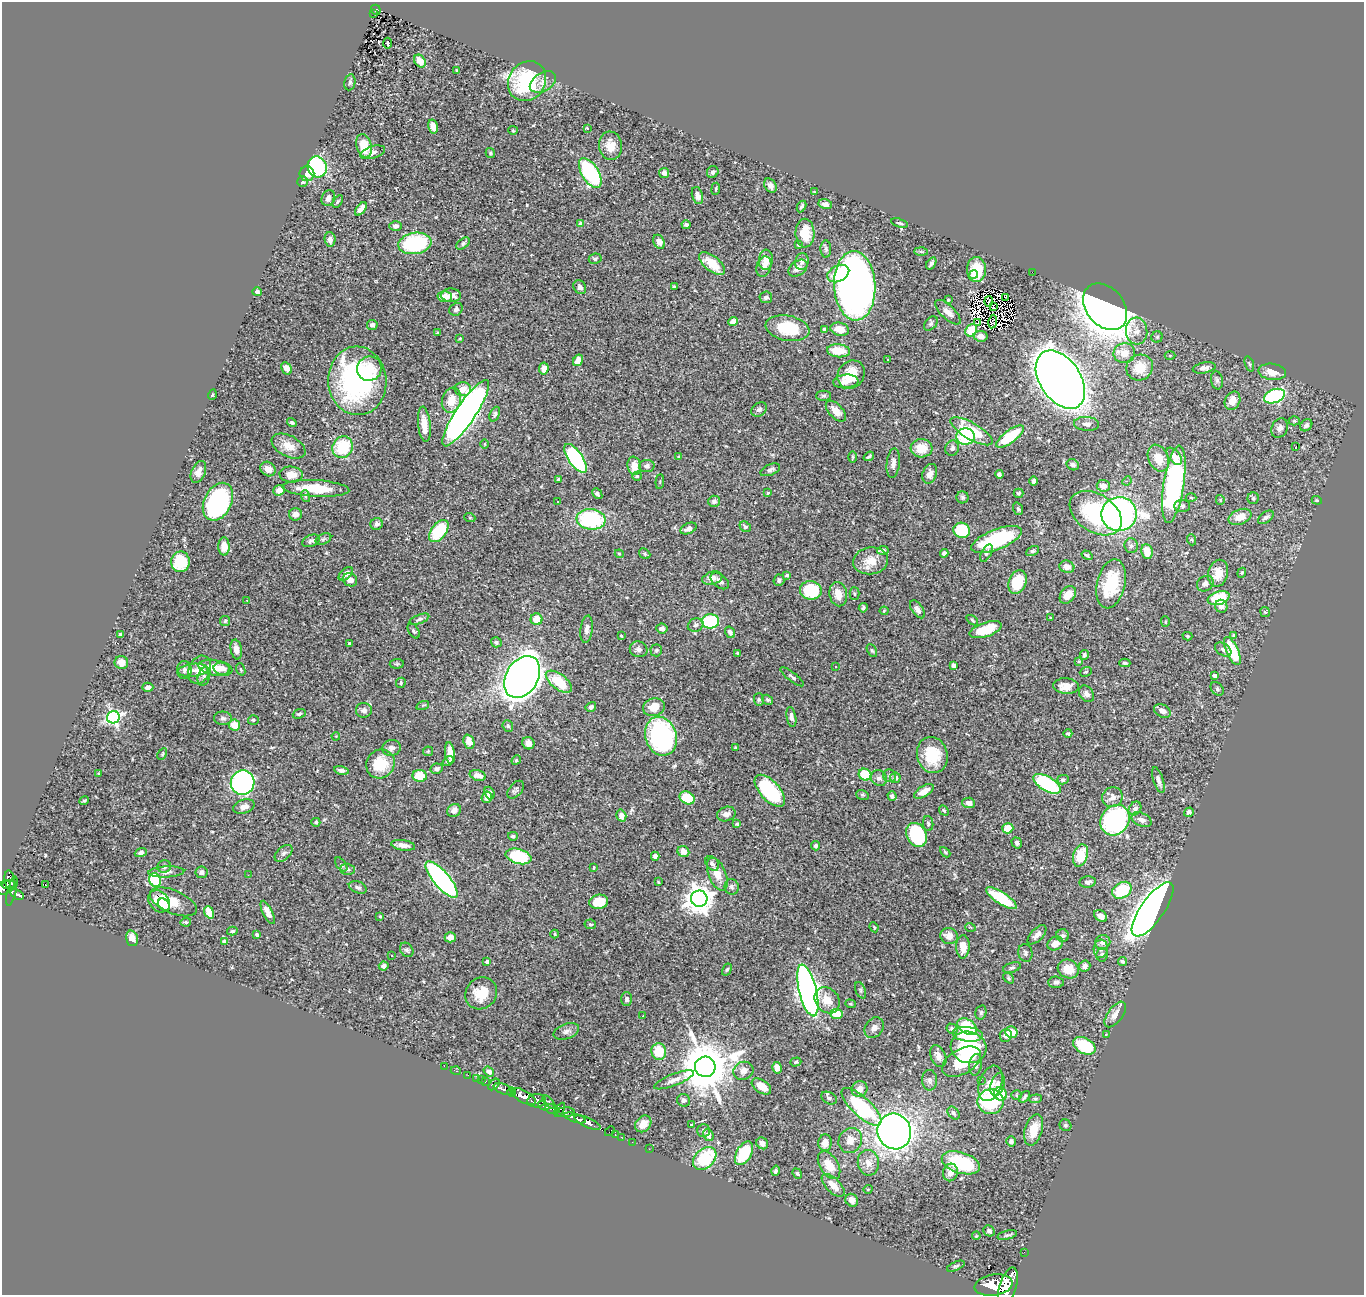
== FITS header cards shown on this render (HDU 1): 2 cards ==
NAXIS1  =                 1362
NAXIS2  =                 1293

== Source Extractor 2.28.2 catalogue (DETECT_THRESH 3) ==
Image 1362 x 1293 px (HDU 1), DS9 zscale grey, 1 PNG px = 1 image px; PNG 1366 x 1297 px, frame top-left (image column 1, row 1293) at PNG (2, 2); each listed source drawn as its Kron ellipse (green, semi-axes under 4 px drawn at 4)
Background 0.721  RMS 0.027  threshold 0.0821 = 3 sigma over >= 5 px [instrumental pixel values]
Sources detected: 525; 5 with non-positive FLUX_AUTO (blend fragments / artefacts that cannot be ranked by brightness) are neither listed nor drawn; of the other 520, the 500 brightest by FLUX_AUTO listed and drawn (20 fainter detections omitted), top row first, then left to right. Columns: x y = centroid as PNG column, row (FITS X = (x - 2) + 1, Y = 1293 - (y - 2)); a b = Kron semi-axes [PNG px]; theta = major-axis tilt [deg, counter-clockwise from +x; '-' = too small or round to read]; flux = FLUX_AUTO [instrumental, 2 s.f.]
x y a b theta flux
376 10 5 4 - 61
373 14 3 2 - 3.2
387 43 5 3 - 25
420 61 7 5 -54 13
457 70 3 3 - 1.9
527 81 21 18 54 160
350 82 8 5 80 4.3
543 82 14 9 31 14
433 126 7 4 -75 13
587 128 3 3 - 1.8
513 130 5 4 - 2.1
364 146 12 7 -73 40
610 146 14 11 -84 24
372 152 13 6 17 8.3
490 153 5 4 - 2.4
317 167 11 9 -65 210
713 172 6 5 - 5.8
590 173 16 8 -59 220
664 173 5 5 - 7
307 174 7 7 - 15
302 182 5 5 - 4.6
770 186 8 5 -56 7.5
716 189 6 3 82 2.1
815 192 4 3 - 1.8
697 195 9 5 -73 9.2
328 198 8 6 67 9.1
338 201 7 3 55 2.4
825 204 7 5 -12 7.5
802 206 6 3 62 3.7
361 209 8 4 52 12
900 223 9 4 -16 2.9
581 224 4 4 - 13
686 225 4 4 - 4.9
396 226 6 5 - 6.7
805 233 14 9 -88 39
330 239 7 5 -85 9.7
659 242 7 5 -61 8.8
415 243 16 10 9 160
463 243 8 4 39 3.5
798 245 3 2 - 1.8
826 249 8 5 -88 4
921 251 7 4 -2 3
595 259 6 5 - 3.9
766 260 10 7 86 15
802 261 8 6 79 7.6
931 263 7 4 56 4.8
712 264 15 7 -38 47
764 267 10 7 73 9.3
798 268 10 7 37 10
976 270 12 9 -90 55
1032 272 2 2 - 4
838 274 11 8 28 37
973 275 4 4 - 9.6
674 286 4 3 - 2
855 286 35 20 -87 1600
580 287 7 6 - 6
257 292 5 4 - 3.5
451 295 10 7 -1 19
445 297 7 5 2 19
766 297 6 5 - 5.5
1006 297 4 2 - 3.7
948 300 3 3 - 2.9
989 301 5 2 - 2.2
993 307 2 2 - 2.4
1105 307 26 18 -50 2000
456 309 7 6 - 5.9
948 312 16 7 -44 13
733 321 5 4 - 12
993 322 7 4 81 2.9
978 323 3 2 - 3.7
931 324 8 5 49 3.5
372 325 5 5 - 6.6
787 328 22 12 -10 78
824 329 4 3 - 3.1
840 329 9 6 -13 22
971 330 6 5 - 41
1137 331 13 10 -86 15
438 332 3 3 - 2.2
981 336 7 5 -8 11
1157 337 5 5 - 3
460 338 4 3 - 1.8
839 351 11 6 -5 38
1124 353 11 9 11 26
1170 355 5 3 - 2
578 360 6 4 59 15
888 360 3 2 - 1.8
1249 364 8 4 -72 2.8
287 368 6 5 - 12
544 368 6 5 - 14
1140 368 13 12 - 45
1204 368 11 5 10 9.4
369 369 12 12 - 26
1272 372 14 8 -8 19
851 374 15 12 51 41
1060 380 32 20 -56 3400
1217 380 9 6 -80 4.9
357 381 34 29 -86 340
846 381 13 7 5 12
463 389 8 7 - 22
212 395 5 3 - 1.8
824 396 7 5 0 3.5
1274 396 11 6 20 250
451 400 13 9 72 28
1233 401 9 7 63 23
759 409 8 6 34 5.2
836 411 13 7 -47 17
466 413 39 10 56 1400
495 414 8 5 67 4.4
1294 421 5 4 - 2.4
292 422 5 4 - 2.5
424 424 18 6 -83 28
1087 424 12 7 -3 8.3
1306 425 7 5 41 4.7
1280 428 10 8 60 8.1
971 431 24 8 -30 79
966 436 9 8 - 120
1010 437 16 6 36 83
485 444 4 3 - 1.5
288 446 18 10 -27 23
1296 446 3 3 - 28
343 447 11 10 - 82
921 448 11 9 2 34
952 448 8 6 67 6.8
869 456 5 3 - 3.2
1174 456 10 5 -50 14
679 457 3 3 - 1.4
853 457 6 4 -89 2.2
576 458 17 7 -55 250
1158 458 14 10 -66 29
893 463 15 6 83 9.6
1073 465 6 5 - 5.5
634 466 9 6 -81 21
647 466 8 6 3 7
268 469 8 6 -37 11
770 470 10 5 23 6.4
198 472 11 7 65 13
930 474 10 7 69 11
999 474 4 4 - 5.8
291 475 12 8 -5 21
637 476 5 4 - 2
558 479 3 3 - 2.4
1034 481 4 4 - 4.5
1127 481 5 4 - 2.5
660 482 7 3 85 1.9
1174 484 39 10 81 420
1103 486 6 6 - 13
316 488 33 8 -3 63
279 490 6 5 - 9.8
768 493 4 3 - 1.9
1019 493 5 4 - 3
597 494 6 4 -47 4.7
305 496 6 4 -71 3.1
962 497 6 6 - 3.9
1191 498 5 3 - 1.9
1253 498 6 5 - 3.3
1220 500 5 4 - 1.7
1317 500 5 4 - 2
714 501 6 5 - 4.3
218 502 20 13 63 270
558 502 3 2 - 2.4
1182 506 8 6 0 4.9
1018 509 6 4 -70 3.2
1096 513 28 19 -33 210
295 514 6 6 - 10
1119 514 18 16 10 650
1240 517 12 7 21 20
1266 517 9 5 37 4.9
470 518 5 3 - 1.6
591 519 14 10 -6 170
377 524 6 6 - 6
745 527 6 5 - 3.5
689 528 8 5 24 9.3
962 530 8 7 - 97
439 531 13 7 53 92
323 539 8 5 27 4
996 540 27 10 21 150
1192 540 5 3 - 2.1
311 541 9 5 23 5
224 546 9 5 -88 18
1131 546 7 6 - 5.6
883 550 6 4 6 5
1032 551 7 4 26 3
1147 552 8 5 -82 29
944 553 4 4 - 6.5
986 553 9 5 60 4.5
619 554 4 4 - 2.1
645 554 6 4 -36 2.7
1087 555 6 4 -32 3.9
871 561 17 13 8 30
180 562 10 9 - 66
1067 567 7 6 - 14
1218 573 14 10 76 27
1242 573 5 4 - 2.4
346 574 8 5 42 7.6
787 575 4 3 - 4
712 578 10 6 16 12
350 580 7 6 - 12
779 580 6 5 - 4.3
720 581 10 6 -39 9.1
1017 582 12 8 69 60
1111 584 25 14 77 86
1205 584 9 7 36 7.8
811 590 11 9 -7 93
855 593 6 5 - 3
838 594 12 9 -79 22
1068 595 10 7 51 22
1219 598 11 6 18 79
247 600 3 3 - 2.2
1221 606 6 6 - 12
863 608 5 4 - 3.9
917 609 10 5 -54 7.7
884 611 4 4 - 1.8
1265 612 5 4 - 2.9
1050 618 3 3 - 1.6
419 619 11 4 21 4.8
536 619 6 6 - 31
972 620 7 3 -37 2.5
225 621 5 5 - 3
710 621 8 7 - 130
1165 622 5 4 - 2
696 625 8 6 24 5.3
587 629 14 6 83 9.2
662 629 6 5 - 8.1
986 630 17 7 18 47
414 631 8 5 -59 2.9
730 632 6 4 -57 7.4
121 634 3 3 - 3.3
621 636 3 2 - 1.9
1187 636 5 4 - 2.8
1234 636 4 4 - 2.7
496 642 5 5 - 3.7
350 643 3 3 - 3.8
639 649 9 7 -20 7.7
1223 649 9 6 -34 5.4
236 650 10 5 -79 11
656 650 6 6 - 3.6
872 650 7 4 -62 2.9
1232 651 15 6 -66 82
738 653 3 3 - 2.7
1084 655 5 4 - 3.7
1079 661 3 3 - 2
121 662 7 6 - 18
1125 663 5 4 - 3.5
397 664 7 5 6 2.5
954 665 4 3 - 6
836 666 3 3 - 2.5
215 668 17 7 -10 33
222 669 8 6 -12 12
241 669 6 4 -69 2.3
184 670 9 7 88 7.4
193 670 15 6 7 12
199 670 15 11 64 26
1086 672 6 4 19 2.4
1214 676 4 4 - 8.4
204 677 10 6 74 6.1
522 677 22 16 59 2300
792 677 14 4 -38 4.4
559 682 15 7 -38 73
401 683 5 5 - 3
1066 686 13 8 -5 17
148 687 5 4 - 13
1217 689 7 5 -48 4.2
1086 694 9 6 -53 7.1
759 699 6 5 - 2.9
768 700 6 4 -32 3.2
423 705 6 4 19 3
591 707 5 4 - 6.4
654 707 11 9 19 26
364 710 8 7 - 6.9
1162 711 9 6 -31 12
299 714 6 4 21 3.4
113 717 6 6 - 450
791 717 10 4 -80 6.9
223 718 9 6 -3 5.7
253 720 5 4 - 2.8
234 725 6 5 - 28
508 726 6 5 - 3.8
1068 733 4 3 - 3
336 736 4 3 - 1.7
661 736 20 15 -72 380
469 742 7 5 -70 21
528 743 6 6 - 11
736 747 4 2 - 2
391 748 9 8 - 8
428 751 5 5 - 2.4
450 753 11 5 -83 17
162 754 6 4 61 2.5
932 755 18 15 -75 66
516 760 5 4 - 2.1
448 761 6 4 37 3.6
380 764 15 14 - 58
437 769 6 5 - 6.1
341 770 7 4 -12 6.8
99 773 3 2 - 1.5
478 775 8 5 -16 13
865 775 6 5 - 54
420 776 7 6 - 43
889 776 6 6 - 3.8
879 778 8 7 - 6.7
895 778 5 5 - 5.9
1063 780 5 5 - 4.9
1158 780 13 5 -73 7.8
243 783 12 11 - 440
1047 784 15 7 -30 170
516 790 10 6 49 5
770 791 20 9 -47 160
924 791 11 5 31 15
489 793 6 5 - 7.5
862 795 6 5 - 2.6
892 796 5 4 - 5.1
487 797 6 5 - 14
1112 797 10 10 - 12
687 798 8 6 -29 60
84 800 5 4 - 2.4
969 803 6 5 - 8.8
244 807 11 7 17 11
1135 808 7 5 54 7.2
454 810 7 6 - 11
944 810 5 4 - 2.8
1189 812 5 4 - 5.8
726 814 9 7 19 10
621 816 6 5 - 11
1115 820 16 14 53 340
1141 820 10 6 -27 10
316 822 4 4 - 2.9
737 824 4 4 - 2.8
928 824 7 5 -85 4
1008 828 5 5 - 40
917 835 12 10 -63 150
513 836 5 4 - 4.5
1017 843 6 5 - 5.7
403 845 12 5 -9 13
816 846 5 4 - 4.4
683 851 6 5 - 15
945 852 6 3 -45 2.2
141 853 6 4 21 5
284 853 10 6 42 6.5
1080 855 11 7 72 50
519 856 13 7 -15 110
655 856 4 4 - 5.6
712 863 8 6 -50 6.4
341 864 8 4 -52 7.2
164 867 7 6 - 3.9
594 868 3 2 - 2
348 869 7 5 -2 3.9
166 872 18 5 3 10
202 872 6 6 - 6.5
717 874 17 8 -68 25
248 875 3 2 - 1.6
10 880 10 5 -81 280
155 880 7 5 -65 100
442 880 23 8 -50 430
658 882 3 2 - 1.6
1088 882 8 5 6 6.2
9 885 7 2 10 230
46 885 3 3 - 100
358 887 9 5 -22 5.2
732 887 8 7 - 5.1
4 888 8 6 47 470
1122 890 10 7 33 85
12 891 15 4 76 230
17 894 7 4 -29 160
1001 898 18 6 -33 99
699 899 8 8 - 2400
159 901 12 9 -44 28
173 902 25 11 -22 33
599 902 9 7 12 44
164 905 7 5 -50 15
1153 909 32 11 55 2700
209 912 6 4 -69 38
268 912 13 5 -65 15
380 916 3 2 - 1.7
1101 916 7 5 -36 12
186 922 5 4 - 3
590 924 6 5 - 2.9
874 927 5 3 - 2
970 927 5 3 - 1.6
232 931 5 4 - 2.4
555 934 4 4 - 1.7
257 935 3 3 - 3.5
1037 935 12 6 46 9.9
949 936 9 8 - 18
1063 936 6 6 - 4.7
450 937 5 5 - 13
132 938 8 5 -74 17
225 942 4 4 - 16
1103 942 7 7 - 11
1055 943 8 6 28 19
963 947 12 6 89 23
1101 949 9 7 84 8
407 950 8 6 -52 4.1
1025 953 9 7 -77 4.5
392 955 3 2 - 5.7
1102 955 7 6 - 4.1
487 961 3 3 - 4.2
1122 961 4 3 - 3.5
384 966 5 4 - 10
1085 966 6 5 - 6.3
1012 968 9 5 16 4
727 969 6 4 61 2.7
1068 969 11 9 -25 29
1008 978 6 4 -40 2.9
1056 982 7 6 - 4.9
808 990 26 9 -76 1200
860 990 8 5 -68 4.5
481 993 17 15 46 41
627 999 7 5 -89 5.3
827 1000 14 11 -51 25
850 1004 5 4 - 2.2
981 1012 7 5 75 3.3
837 1014 6 5 - 40
1115 1014 15 7 54 15
643 1016 3 3 - 4.4
967 1026 10 7 -33 81
874 1028 11 8 53 10
952 1029 6 5 - 3.7
566 1031 13 7 19 8.2
1011 1032 6 5 - 28
968 1034 15 7 -5 41
1006 1035 6 6 - 9.3
1106 1035 4 4 - 1.5
1084 1046 12 7 -29 93
968 1047 18 15 -14 130
659 1051 8 7 - 49
938 1056 11 7 -65 12
796 1062 5 4 - 2.7
961 1062 21 12 30 77
975 1065 11 6 82 11
444 1066 2 2 - 5.8
705 1067 10 10 - 11000
777 1068 6 5 - 13
456 1071 5 3 - 20
743 1071 10 8 24 13
489 1072 6 4 -37 6.7
468 1075 2 2 - 9.4
477 1079 4 3 - 33
482 1079 3 2 - 10
674 1080 21 6 22 13
929 1080 10 7 -85 6.6
981 1080 2 2 - 19
485 1082 4 2 - 180
990 1083 18 11 71 31
494 1084 7 4 46 210
998 1085 12 6 74 12
761 1086 11 6 -34 26
504 1089 11 5 -21 1200
860 1089 8 7 - 14
512 1092 4 3 - 550
1000 1094 7 6 - 43
1017 1095 5 4 - 2.6
523 1096 14 6 -28 2700
1025 1097 7 3 51 3.1
829 1098 8 5 -28 5.6
1035 1099 6 4 5 2.8
684 1100 7 6 - 5.3
537 1101 9 6 5 840
549 1102 7 3 -48 120
991 1102 13 12 - 150
543 1106 6 3 -30 310
861 1107 25 9 -43 170
552 1109 7 4 -18 690
560 1110 8 3 60 370
565 1112 9 5 3 380
953 1113 7 5 -51 4.3
575 1118 11 4 -18 1200
588 1123 14 5 -25 1300
643 1124 9 7 47 21
691 1124 4 2 - 1.4
1065 1125 6 5 - 3.4
1034 1130 16 9 73 34
610 1131 6 2 45 23
703 1131 6 6 - 3.4
894 1131 18 16 -65 1700
615 1135 4 3 - 30
708 1135 6 5 - 8.5
621 1137 2 2 - 9.1
850 1140 13 11 59 22
1011 1141 5 4 - 6.1
632 1142 2 2 - 6.2
762 1143 6 5 - 12
825 1143 8 7 - 15
649 1149 2 2 - 6.2
744 1153 13 7 60 73
705 1159 13 9 43 81
868 1163 13 10 -81 17
961 1163 20 10 -17 140
829 1165 15 9 -58 30
775 1171 5 4 - 4
950 1172 9 7 77 16
797 1174 5 4 - 3
833 1185 14 7 -44 21
868 1189 4 3 - 1.5
852 1200 7 6 - 11
989 1231 6 5 - 5
1007 1235 10 4 13 3.9
976 1236 4 3 - 1.6
1024 1252 2 2 - 10
956 1266 9 3 23 3.2
994 1285 19 10 9 5000
1008 1286 19 8 73 4700
At the frame edge (FLAGS 8, measured only in part): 2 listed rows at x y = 4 888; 1008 1286
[20 fainter detections neither listed nor drawn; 5 non-positive-flux detections neither listed nor drawn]